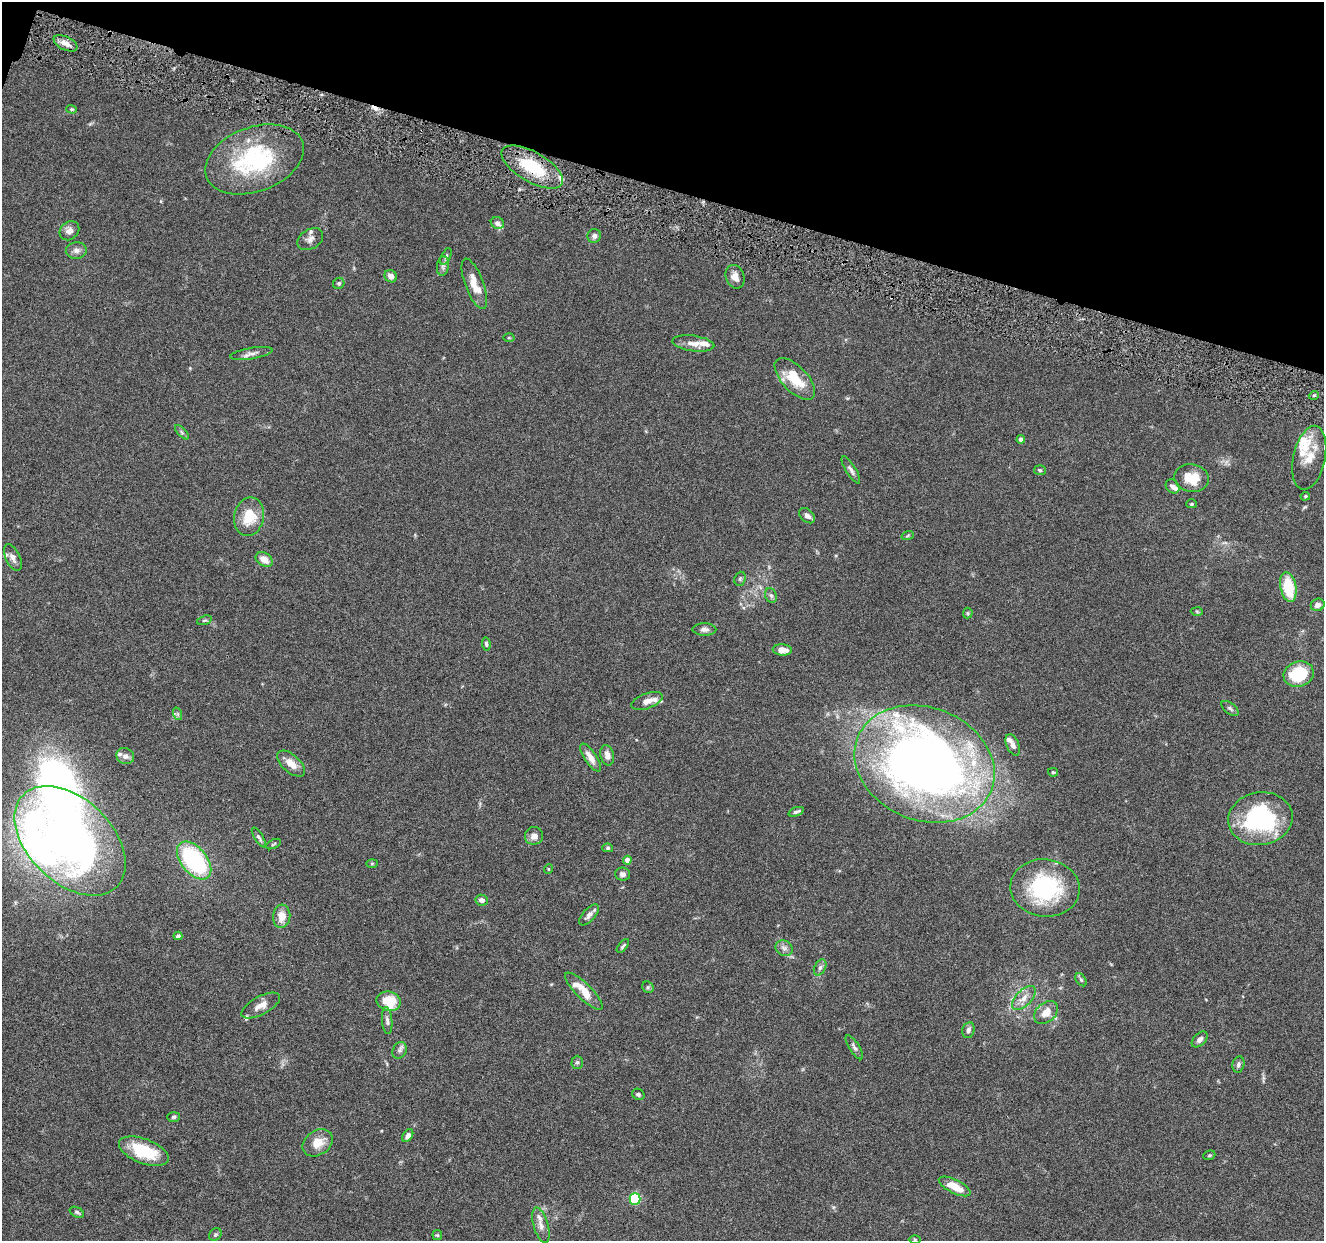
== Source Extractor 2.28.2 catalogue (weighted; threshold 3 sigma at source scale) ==
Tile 2 of 4 x 4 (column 2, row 1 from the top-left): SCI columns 1330-2651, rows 3978-5216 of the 5302 x 5350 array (HDU 1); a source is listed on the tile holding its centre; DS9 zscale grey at full resolution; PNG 1326 x 1243 px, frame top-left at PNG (2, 2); each listed source drawn as its Kron ellipse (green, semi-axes under 4 px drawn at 4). Shown black and unused: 15% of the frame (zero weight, under 4 of 8 exposures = <1% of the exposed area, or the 3 px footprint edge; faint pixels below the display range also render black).
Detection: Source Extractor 2.28.2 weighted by HDU 2 'WHT'; one run over the whole footprint, this tile lists its part. Background 0.0882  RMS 0.0047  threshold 0.0192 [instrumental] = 3 sigma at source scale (4.09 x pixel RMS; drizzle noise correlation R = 1.36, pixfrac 0.8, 0.05/0.05 arcsec/px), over >= 5 px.
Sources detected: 122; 1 inside a brighter object's white glare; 1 cosmic-ray / hot-pixel residue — neither listed nor drawn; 18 inside a brighter listed object's ellipse — not listed separately; the other 102 listed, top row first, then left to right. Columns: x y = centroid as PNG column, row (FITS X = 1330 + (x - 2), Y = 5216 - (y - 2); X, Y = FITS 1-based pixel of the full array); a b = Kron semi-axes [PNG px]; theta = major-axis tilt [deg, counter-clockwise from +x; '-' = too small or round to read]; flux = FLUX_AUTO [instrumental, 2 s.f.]
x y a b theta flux
65 43 13 6 -25 3.1
72 109 5 4 - 0.56
254 159 51 32 20 46
532 167 34 15 -30 20
497 223 7 6 - 1.5
69 231 11 8 41 2.5
594 236 7 6 - 1.5
310 239 14 9 32 2.5
76 250 10 8 4 1.9
446 256 9 4 63 1
443 266 10 6 83 1.3
391 276 6 5 - 2.3
735 277 12 9 -69 3.3
339 283 6 5 - 0.83
474 284 27 9 -69 6.5
509 338 5 3 - 0.46
693 343 21 8 -7 3.7
251 353 21 5 9 2.2
795 379 26 12 -46 13
1314 395 5 3 - 0.44
182 432 9 3 -46 0.78
1021 439 4 4 - 1.8
1309 458 32 16 78 9.3
851 470 16 5 -58 1.6
1040 470 6 5 - 0.67
1191 478 17 13 -10 9
1173 486 8 6 -46 1.5
1305 496 5 4 - 0.53
1191 504 5 4 - 0.59
807 516 9 6 -41 2
249 517 19 14 78 12
908 535 6 4 20 0.58
13 558 14 7 -65 2.2
264 559 9 6 -33 4.3
740 579 7 5 69 0.78
1288 587 15 8 -79 16
771 595 7 5 -66 1
1318 605 7 6 - 2
1197 611 6 4 -3 0.54
968 613 5 5 - 0.6
204 620 7 4 18 0.72
704 629 12 6 0 1.7
486 644 7 4 -83 0.79
782 650 10 5 -4 3.7
1299 674 15 12 18 21
647 701 16 7 20 3.1
1230 708 10 5 -39 0.93
178 714 6 4 -71 0.61
1013 745 11 6 -66 1.9
607 755 10 6 -75 2.6
125 756 9 7 -26 1.8
590 758 16 6 -56 3.4
291 764 17 8 -41 4.7
925 764 72 56 -22 380
1053 772 5 4 - 0.55
796 812 8 3 20 0.94
1260 819 32 26 9 49
534 836 9 8 - 2.5
259 838 11 4 -58 1
70 841 66 42 -44 210
274 844 8 3 28 0.51
608 848 5 4 - 0.63
194 860 22 13 -51 49
627 860 4 4 - 2.8
372 863 6 4 2 0.52
548 869 5 3 - 0.37
623 874 7 6 - 1.6
1045 888 35 28 -6 42
482 900 6 5 - 1.4
589 915 13 6 48 2
282 916 12 8 85 5
178 936 4 4 - 1.1
623 946 8 4 49 0.86
784 948 9 7 -27 1.8
820 967 8 5 63 1.2
1081 980 7 4 -54 0.75
648 987 6 5 - 0.73
584 991 25 7 -45 9.2
1024 998 15 8 45 3.7
389 1001 12 9 -16 9.8
261 1006 21 9 28 3.9
1046 1012 13 9 42 4.9
387 1021 13 5 -85 1.5
968 1030 8 6 77 1.5
1200 1039 9 6 45 1.4
854 1047 14 5 -57 1.4
400 1050 9 6 60 1.3
577 1062 6 5 - 0.88
1238 1064 8 6 76 1.3
638 1094 6 5 - 0.87
174 1117 6 5 - 0.73
408 1136 7 5 57 2
318 1143 16 12 34 6.1
144 1151 26 12 -21 17
1209 1155 6 4 21 0.61
955 1186 17 6 -26 7.4
635 1199 6 5 - 34
77 1212 8 4 -28 0.9
541 1225 18 7 -74 3.2
215 1234 7 5 45 0.7
437 1235 5 5 - 0.55
915 1239 6 4 -1 0.52
Overlapping masked pixels (flux is a lower limit): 1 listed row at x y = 532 167